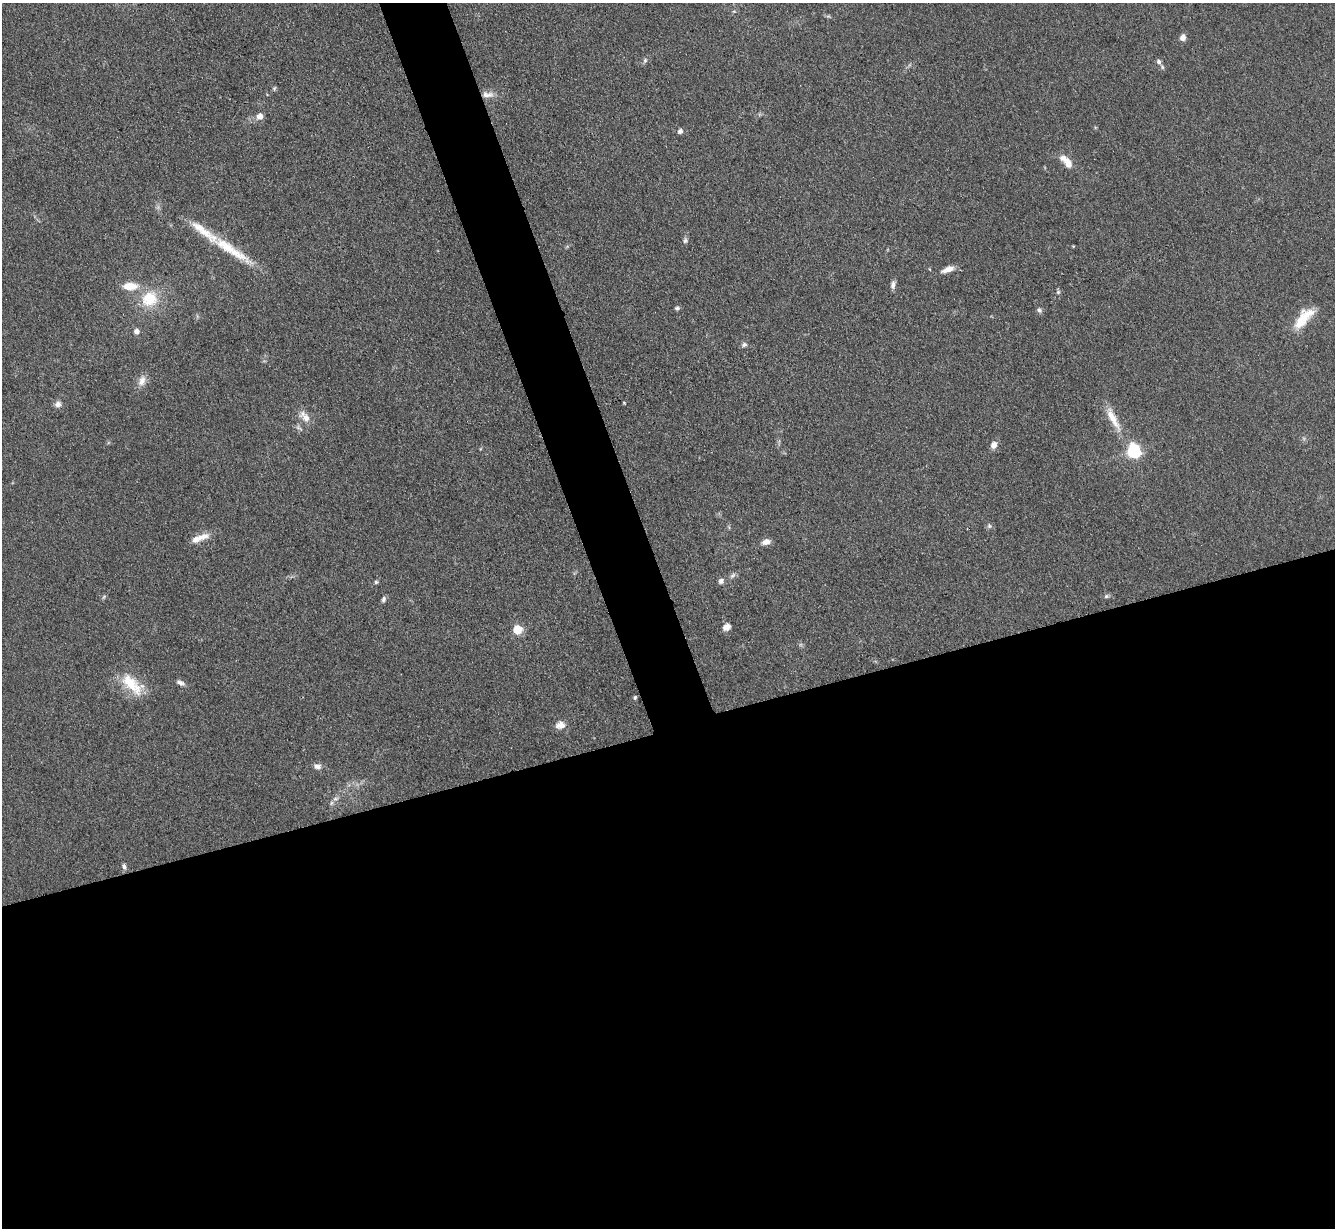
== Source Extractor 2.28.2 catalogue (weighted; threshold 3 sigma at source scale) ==
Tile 15 of 4 x 4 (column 3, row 4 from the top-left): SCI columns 2675-4007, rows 278-1503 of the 5350 x 5332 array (HDU 1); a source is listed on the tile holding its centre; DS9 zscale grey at full resolution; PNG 1337 x 1230 px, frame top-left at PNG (2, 3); no overlay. Shown black and unused: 44% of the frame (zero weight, under 3 of 4 exposures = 1% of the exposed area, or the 3 px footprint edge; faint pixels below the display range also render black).
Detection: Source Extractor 2.28.2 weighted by HDU 2 'WHT'; one run over the whole footprint, this tile lists its part. Background 0.116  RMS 0.0069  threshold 0.031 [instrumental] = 3 sigma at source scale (4.5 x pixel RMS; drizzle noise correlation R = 1.50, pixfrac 1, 0.05/0.05 arcsec/px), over >= 5 px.
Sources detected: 50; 2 inside a brighter listed object's ellipse — not listed separately; the other 48 listed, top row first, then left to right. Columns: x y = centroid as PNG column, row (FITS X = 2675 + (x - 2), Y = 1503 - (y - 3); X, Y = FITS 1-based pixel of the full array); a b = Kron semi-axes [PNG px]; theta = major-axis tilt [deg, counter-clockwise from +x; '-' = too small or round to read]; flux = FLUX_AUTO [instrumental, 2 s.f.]
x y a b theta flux
828 16 7 4 -18 1.1
1183 37 7 5 75 4.4
645 60 7 5 70 1.5
1159 62 8 6 -70 2.5
274 89 6 4 73 1
487 95 17 8 -1 5.6
260 116 9 8 - 4.1
680 131 6 6 - 2.3
1066 162 22 9 -48 8.2
685 240 7 6 - 1.7
1073 246 4 3 - 0.56
230 249 71 12 -33 29
948 269 17 7 21 5.3
893 285 10 5 84 2.9
130 286 16 8 1 12
1058 292 6 5 - 1.2
149 299 19 17 45 23
677 308 6 5 - 1.3
1039 310 7 6 - 1.7
1303 318 32 13 49 18
136 331 6 6 - 3.4
744 344 7 6 - 1.9
142 381 15 9 70 5.3
624 403 4 3 - 0.5
58 404 8 8 - 3.2
306 418 16 11 -37 6.9
1113 418 40 10 -62 13
299 428 13 5 -35 2
994 445 8 6 64 4.5
1134 451 6 6 - 140
989 526 7 5 -69 1.4
203 537 22 8 15 6.9
766 542 10 7 15 4.3
733 575 11 4 45 2
721 581 8 7 - 2.3
376 582 5 4 - 1.1
1106 596 7 5 21 1.4
104 597 7 5 59 1.1
383 599 8 5 78 1.8
727 627 9 7 33 4.5
517 630 5 5 - 31
180 683 11 6 -23 2.7
132 684 34 16 -40 23
635 698 6 4 63 1
561 725 9 8 - 6.7
317 766 11 7 -15 3.2
335 799 9 6 17 2.4
124 866 8 5 -68 1.9